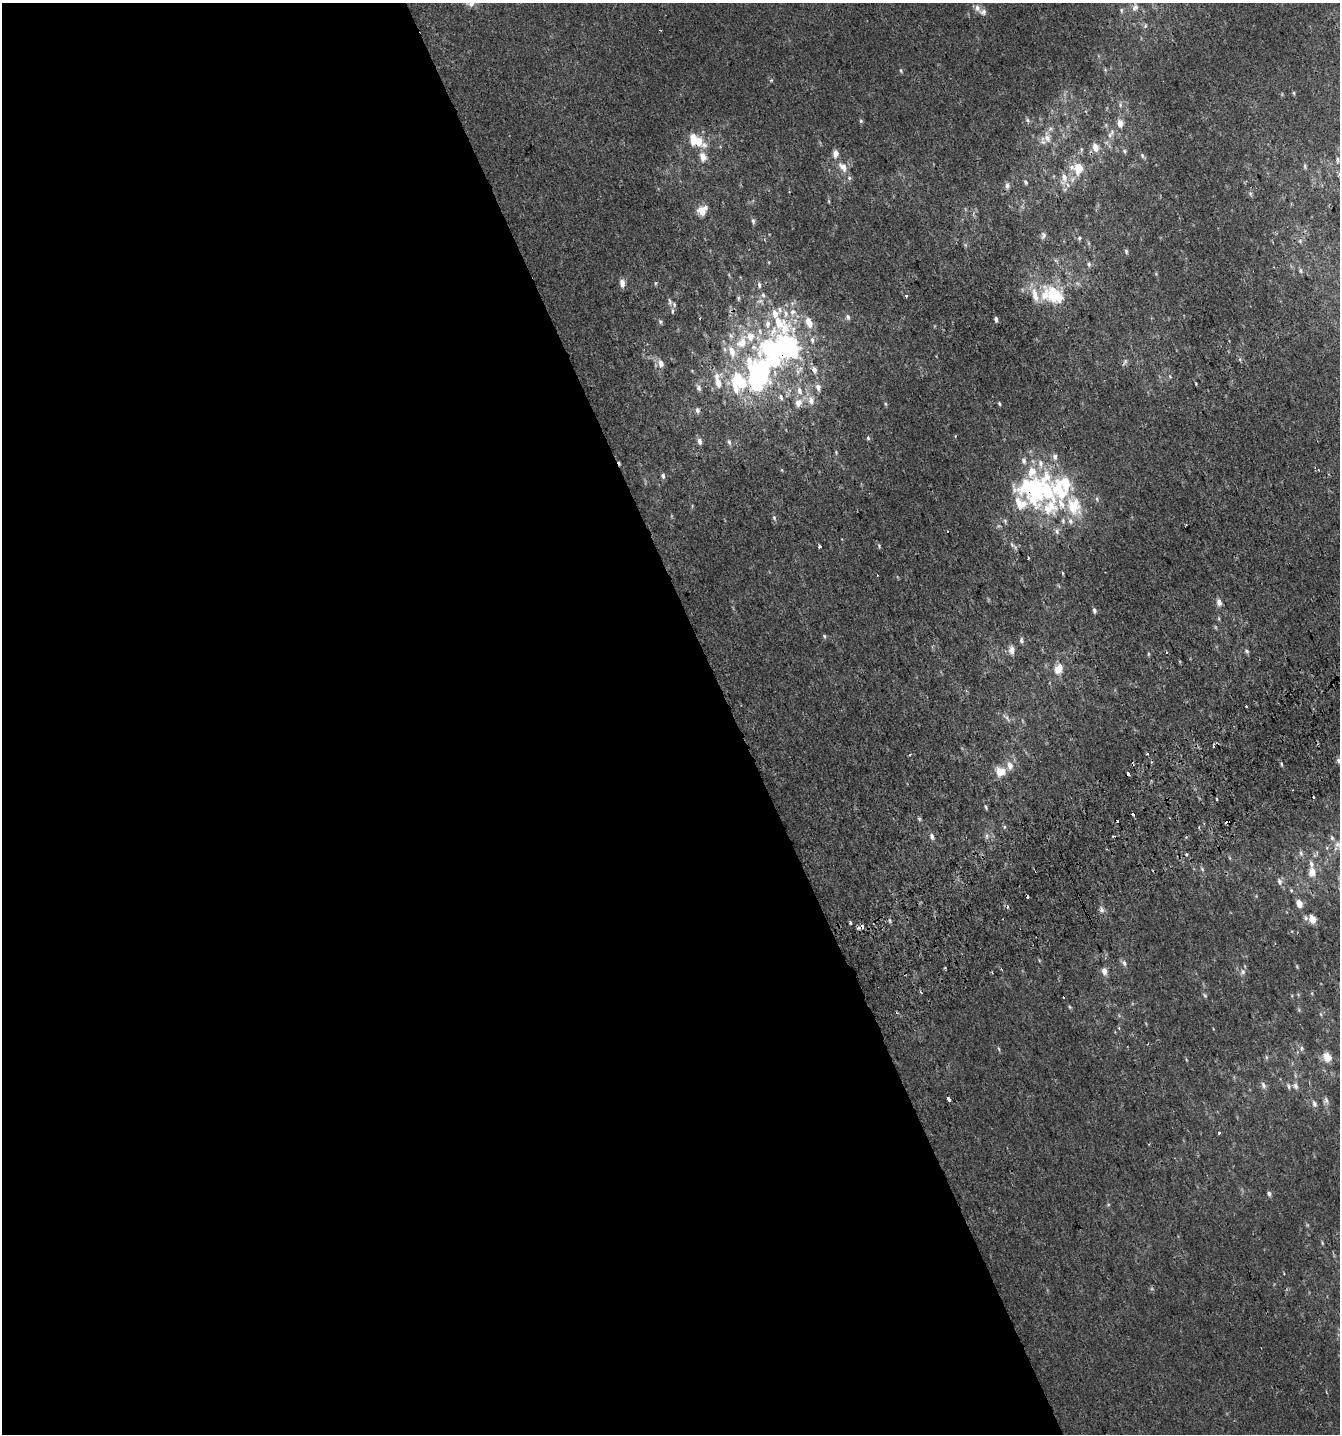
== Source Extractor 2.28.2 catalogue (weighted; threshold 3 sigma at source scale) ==
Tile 9 of 4 x 4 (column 1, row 3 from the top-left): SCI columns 175-1512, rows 1471-2902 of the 5641 x 5808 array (HDU 1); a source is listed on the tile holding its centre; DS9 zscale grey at full resolution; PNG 1342 x 1436 px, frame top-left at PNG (2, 3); no overlay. Shown black and unused: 55% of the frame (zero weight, under 2 of 3 exposures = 2% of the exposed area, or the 3 px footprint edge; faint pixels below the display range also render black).
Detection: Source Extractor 2.28.2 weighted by HDU 2 'WHT'; one run over the whole footprint, this tile lists its part. Background 0.00169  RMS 0.003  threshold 0.0136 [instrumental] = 3 sigma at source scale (4.5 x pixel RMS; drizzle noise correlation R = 1.50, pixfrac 1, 0.0396/0.0396 arcsec/px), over >= 5 px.
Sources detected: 195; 2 too faint to see at this stretch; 6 inside a brighter object's white glare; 14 cosmic-ray / hot-pixel residue — not listed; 46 inside a brighter listed object's ellipse — not listed separately; the other 127 listed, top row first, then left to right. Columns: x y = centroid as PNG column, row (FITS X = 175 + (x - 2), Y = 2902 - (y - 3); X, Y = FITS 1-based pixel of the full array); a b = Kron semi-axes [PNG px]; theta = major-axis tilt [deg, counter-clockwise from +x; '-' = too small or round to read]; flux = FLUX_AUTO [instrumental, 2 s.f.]
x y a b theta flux
471 3 9 9 - 2.1
1135 7 12 8 67 1.3
977 8 9 7 -76 1.3
1121 10 6 4 84 0.43
901 70 6 4 -70 0.39
1294 93 6 4 -89 0.31
1120 105 8 4 -83 0.55
1027 120 6 5 - 0.55
861 121 5 5 - 0.41
1120 123 10 7 -82 2
1110 135 11 6 61 1.3
1047 138 12 10 -71 2.4
698 142 14 10 -87 3.9
1095 147 10 7 -76 2.5
1124 151 5 5 - 0.46
836 153 7 5 88 2.2
1142 155 8 5 -64 0.58
703 157 9 7 -77 2.9
1338 159 7 3 -89 0.47
1305 166 7 4 -82 0.41
843 167 16 9 -50 2.6
1078 168 11 11 - 6.1
1064 178 18 9 83 2.9
1025 182 6 4 -63 0.52
1007 185 9 6 -77 1
1250 194 7 4 -71 0.53
702 210 12 9 37 3.1
753 221 8 5 -75 0.62
1043 235 9 6 81 0.83
1079 238 6 5 - 0.44
1300 241 5 5 - 0.49
1126 251 6 4 -75 0.48
1089 264 6 6 - 0.62
1300 270 7 5 -73 0.48
622 283 10 6 -81 1.6
655 283 6 4 89 0.33
1035 295 21 8 -74 3.7
906 296 3 3 - 1.5
1053 296 27 12 -84 7.4
670 302 11 4 -75 0.75
848 317 7 6 - 0.79
996 319 6 4 -80 0.78
660 322 6 4 -64 0.47
781 325 63 33 -45 31
1240 359 5 4 - 0.39
1125 362 11 5 60 0.71
661 363 9 6 -81 1.8
1170 377 6 3 -21 0.31
738 382 74 56 25 55
1196 384 4 3 - 0.24
818 387 10 6 -74 1.5
811 400 12 9 -83 2.5
885 404 6 4 -87 0.36
999 404 5 4 - 0.35
955 436 4 3 - 0.24
868 438 5 5 - 0.45
700 441 8 5 -76 1.2
836 452 4 4 - 0.28
782 470 5 3 - 0.27
663 476 8 5 -77 0.71
1036 490 42 34 85 34
1074 506 27 19 -74 11
774 518 7 5 -64 0.6
1005 521 7 4 -75 0.48
948 531 3 3 - 0.82
1057 531 9 7 -72 1.1
1012 545 7 4 -20 0.56
879 546 6 5 - 0.38
819 547 3 3 - 0.58
1028 558 3 3 - 0.81
1063 573 5 3 - 0.27
1219 602 9 6 -77 1.3
1094 610 6 4 -74 0.72
824 636 6 4 -61 0.41
1021 640 8 5 -80 0.64
1012 650 13 8 88 1.6
1247 651 7 5 -42 0.55
1167 652 3 3 - 0.37
1148 654 5 3 - 0.31
1058 669 13 10 64 3.2
1246 706 3 3 - 1.4
1007 718 11 4 -51 0.71
1148 753 3 3 - 3.3
910 754 4 3 - 0.29
1338 760 6 6 - 0.71
1281 764 5 3 - 0.32
1010 765 11 7 -72 1.9
1000 771 12 11 - 3.7
1217 799 3 3 - 0.97
986 807 7 4 -75 0.43
1133 814 3 3 - 11
919 819 6 5 - 0.42
1118 821 3 3 - 2
1004 827 5 3 - 0.3
932 836 9 6 -71 0.97
1113 836 3 3 - 0.3
1338 845 16 7 -55 2.1
1301 853 8 5 -81 0.75
1317 853 7 5 59 0.62
1202 869 6 4 -46 0.45
1312 872 12 9 82 2.8
1280 882 9 6 -77 1.1
1291 890 5 5 - 0.4
1299 904 8 6 -68 2.5
1101 910 8 6 -42 0.87
1312 919 11 9 -54 2.6
890 920 7 3 -71 0.44
851 923 3 3 - 2.1
1124 963 8 6 -55 0.91
1104 971 9 6 -79 1.6
1243 972 8 7 - 0.98
1205 996 6 5 - 0.45
1064 998 3 3 - 1.1
1070 1007 5 5 - 0.36
1301 1048 8 4 82 0.54
999 1049 6 3 -71 0.37
1266 1057 6 4 -72 0.37
1327 1057 13 10 -61 3
1263 1085 9 6 -59 0.9
1288 1086 8 5 -67 0.74
1296 1086 8 6 -67 0.96
949 1099 4 3 - 6.3
1326 1100 9 6 -75 0.99
1314 1104 9 6 -70 0.98
1219 1133 3 3 - 1.3
1269 1194 6 5 - 0.72
1322 1243 6 3 -72 0.3
Overlapping masked pixels (flux is a lower limit): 1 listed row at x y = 1036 490
Isophote crosses this tile's border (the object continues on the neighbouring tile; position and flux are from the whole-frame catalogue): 3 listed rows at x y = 471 3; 1338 760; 1338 845